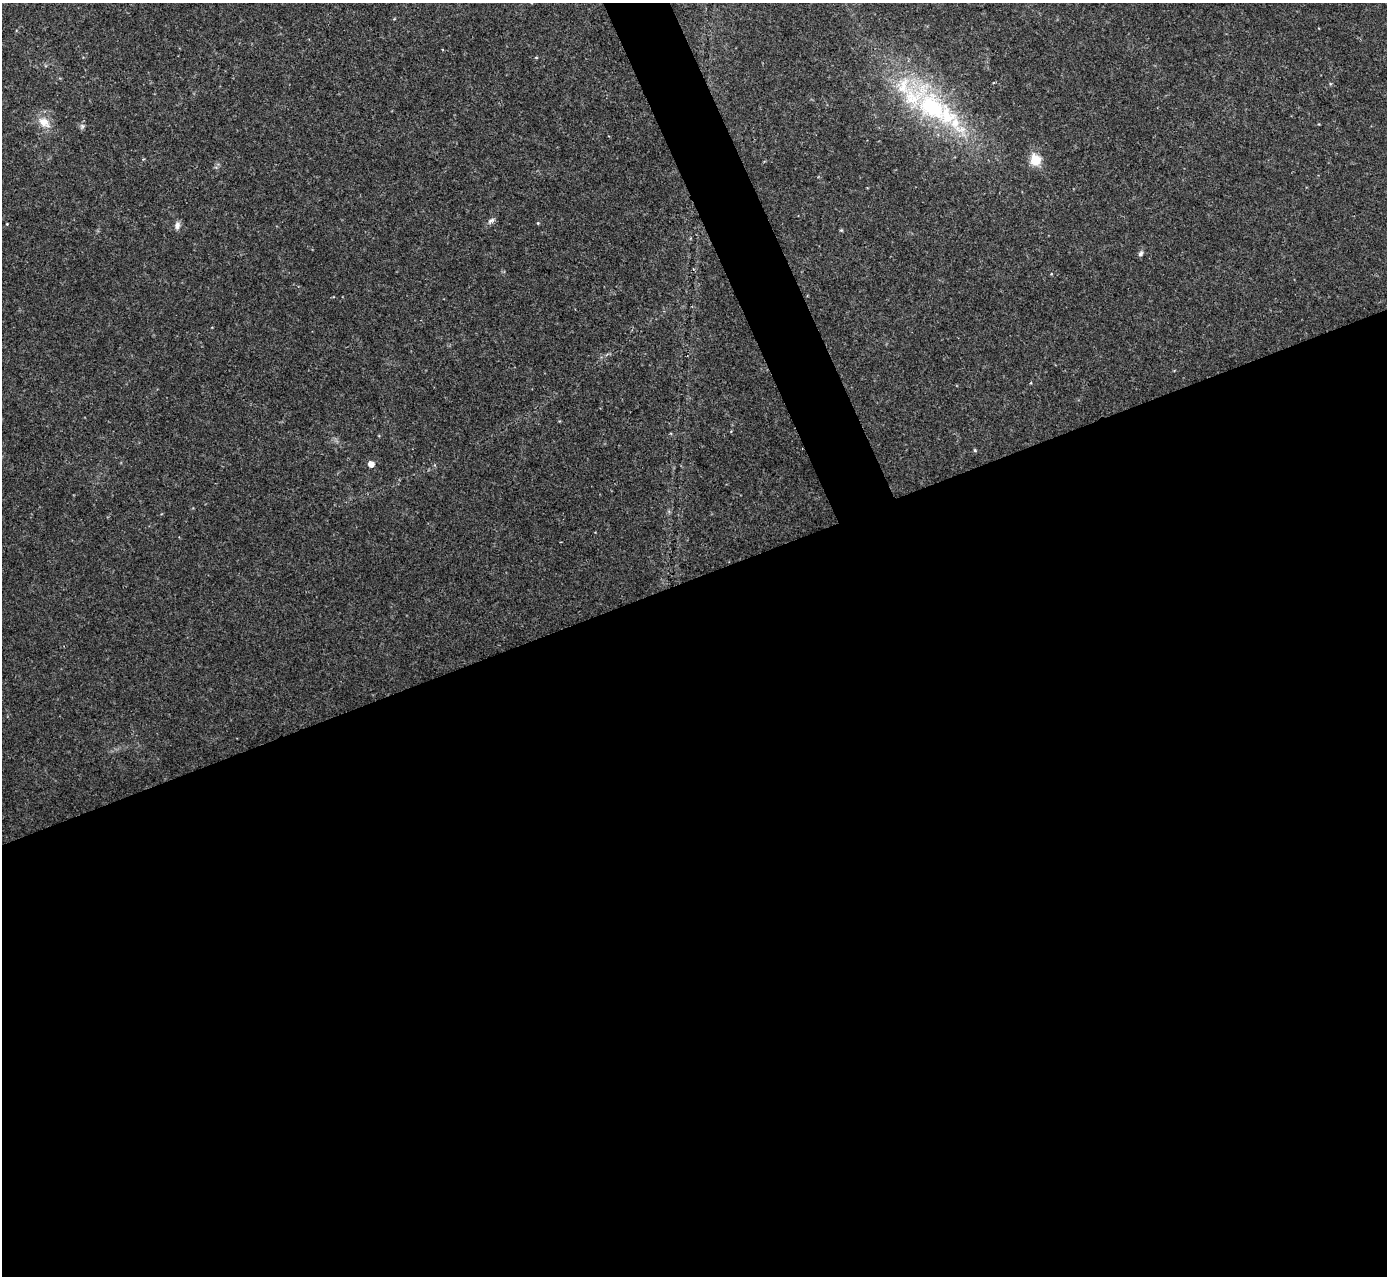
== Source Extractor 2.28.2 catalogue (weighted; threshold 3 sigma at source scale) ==
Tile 15 of 4 x 4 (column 3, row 4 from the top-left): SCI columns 2772-4156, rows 153-1426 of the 5544 x 5531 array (HDU 1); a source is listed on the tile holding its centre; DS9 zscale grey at full resolution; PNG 1389 x 1278 px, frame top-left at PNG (2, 3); no overlay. Shown black and unused: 57% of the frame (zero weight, under 2 of 3 exposures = <1% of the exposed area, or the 3 px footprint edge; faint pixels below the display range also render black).
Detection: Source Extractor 2.28.2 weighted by HDU 2 'WHT'; one run over the whole footprint, this tile lists its part. Background 0.0828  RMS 0.0084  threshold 0.0378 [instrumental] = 3 sigma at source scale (4.5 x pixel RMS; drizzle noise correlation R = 1.50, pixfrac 1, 0.05/0.05 arcsec/px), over >= 5 px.
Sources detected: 17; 4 inside a brighter listed object's ellipse — not listed separately; the other 13 listed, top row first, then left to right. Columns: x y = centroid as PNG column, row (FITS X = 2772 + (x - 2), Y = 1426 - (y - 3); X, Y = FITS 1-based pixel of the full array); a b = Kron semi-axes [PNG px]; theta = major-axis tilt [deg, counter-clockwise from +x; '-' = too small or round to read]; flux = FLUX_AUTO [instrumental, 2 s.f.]
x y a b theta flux
536 57 5 3 - 0.7
932 107 45 32 -41 95
44 122 18 12 -36 10
82 126 7 4 -90 1.7
1035 160 6 6 - 43
491 220 12 4 30 2.2
538 223 4 4 - 0.73
7 224 3 3 - 0.55
177 226 10 7 86 3.5
841 230 5 3 - 0.79
1141 253 8 5 56 2
975 450 5 4 - 1
371 464 5 5 - 6